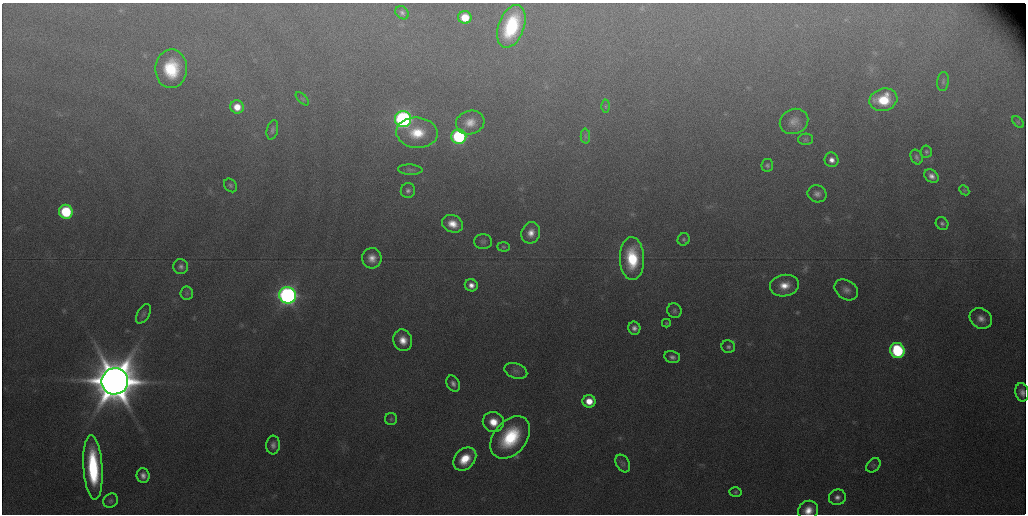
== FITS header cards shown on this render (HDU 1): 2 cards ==
NAXIS1  =                 1024 / length of original image axis
NAXIS2  =                  512 / length of original image axis

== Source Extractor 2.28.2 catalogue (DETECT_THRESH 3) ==
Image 1024 x 512 px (HDU 1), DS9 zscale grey, 1 PNG px = 1 image px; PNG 1028 x 516 px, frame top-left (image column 1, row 512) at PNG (2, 3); each listed source drawn as its Kron ellipse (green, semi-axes under 4 px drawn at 4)
Background 798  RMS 8.4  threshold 25.2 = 3 sigma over >= 5 px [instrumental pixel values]
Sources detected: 70; all 70 listed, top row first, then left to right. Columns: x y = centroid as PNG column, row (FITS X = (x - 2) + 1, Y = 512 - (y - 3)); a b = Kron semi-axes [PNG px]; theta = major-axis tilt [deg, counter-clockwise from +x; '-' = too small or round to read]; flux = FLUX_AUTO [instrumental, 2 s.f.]
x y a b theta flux
402 13 7 6 - 1.5e+03
465 17 6 6 - 1.4e+04
511 26 22 12 69 4.4e+04
171 69 19 16 89 2.8e+04
943 81 9 6 83 1.2e+03
302 99 8 3 -45 6.9e+02
883 100 14 11 15 2.1e+04
605 106 6 4 90 9.0e+02
237 107 7 6 - 8.1e+03
403 119 8 8 - 1.9e+05
794 121 14 12 23 5.1e+03
1018 122 7 4 -45 9.3e+02
470 123 14 11 18 6.9e+03
272 130 10 5 77 1.5e+03
417 133 21 15 -5 1.9e+04
585 136 7 5 -88 1.4e+03
459 137 7 7 - 7.3e+04
805 139 7 5 1 1.1e+03
926 152 6 5 - 1.1e+03
916 157 8 5 -66 1.5e+03
832 160 7 7 - 3.5e+03
767 165 6 6 - 1.3e+03
410 170 12 5 -3 1.6e+03
931 176 8 6 -38 3.1e+03
230 185 7 5 -47 1.3e+03
408 190 7 7 - 1.9e+03
964 190 6 4 -45 7.1e+02
817 194 9 8 - 2.8e+03
66 212 7 7 - 4.3e+04
942 223 7 6 - 1.5e+03
453 224 11 8 -22 7.4e+03
531 233 11 9 70 5.5e+03
684 239 6 6 - 1.2e+03
483 241 9 7 1 1.7e+03
503 247 6 4 -4 8.7e+02
372 258 10 9 - 5.4e+03
632 259 21 12 -88 3.1e+04
181 267 7 7 - 2.2e+03
471 285 6 6 - 3.7e+03
784 286 14 10 9 8.8e+03
846 290 13 9 -33 3.5e+03
187 293 6 6 - 1.2e+03
287 295 8 8 - 3.0e+05
674 311 7 7 - 1.4e+03
143 314 11 6 59 1.5e+03
981 318 11 10 - 4.5e+03
666 323 4 4 - 6.3e+02
634 328 6 6 - 2.7e+03
403 340 11 9 -72 7.2e+03
728 347 7 6 - 1.6e+03
897 351 8 7 - 6.1e+04
672 357 8 6 -12 2.1e+03
516 371 12 7 -18 2.8e+03
115 381 13 13 - 2.9e+06
453 383 8 6 -62 2.4e+03
1022 392 9 6 -77 3.1e+03
589 401 6 6 - 8.2e+03
391 419 6 6 - 1.1e+03
493 422 10 10 - 9.9e+03
510 437 24 16 51 4.0e+04
273 445 9 7 85 2.5e+03
465 459 13 9 46 1.4e+04
623 464 9 6 -59 1.8e+03
873 465 8 6 45 1.2e+03
93 468 32 9 -86 5.2e+04
143 475 7 6 - 3.1e+03
735 492 6 4 3 9.4e+02
837 497 8 7 - 2.9e+03
111 501 8 7 - 1.4e+03
808 510 10 9 - 7.1e+03
At the frame edge (FLAGS 8, measured only in part): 2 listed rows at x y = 1022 392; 808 510